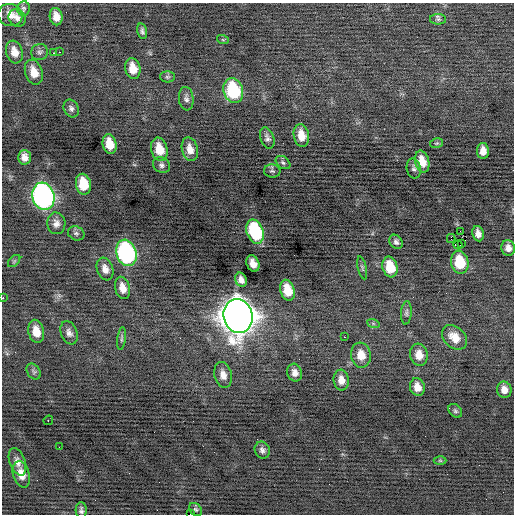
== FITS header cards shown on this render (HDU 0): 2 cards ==
NAXIS1  =                  512 / Axis length
NAXIS2  =                  512 / Axis length

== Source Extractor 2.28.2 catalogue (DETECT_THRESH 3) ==
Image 512 x 512 px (HDU 0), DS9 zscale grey, 1 PNG px = 1 image px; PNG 516 x 516 px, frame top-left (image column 1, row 512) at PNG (2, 3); each listed source drawn as its Kron ellipse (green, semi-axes under 4 px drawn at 4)
Background -0.117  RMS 0.72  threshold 2.17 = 3 sigma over >= 5 px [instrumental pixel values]
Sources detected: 79; all 79 listed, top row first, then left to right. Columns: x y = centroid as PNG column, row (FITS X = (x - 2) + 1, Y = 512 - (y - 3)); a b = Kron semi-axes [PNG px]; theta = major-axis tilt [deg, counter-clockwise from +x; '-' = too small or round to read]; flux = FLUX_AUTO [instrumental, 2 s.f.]
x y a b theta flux
23 8 7 6 - 100
10 15 12 11 - 410
56 17 9 6 -79 400
17 18 9 8 - 230
438 19 8 5 0 110
142 31 8 5 -77 140
223 40 6 4 -19 62
14 52 11 8 -72 450
40 52 8 8 - 140
59 52 2 2 - 200
54 53 3 2 - 310
133 68 10 7 -77 620
34 72 13 8 -72 610
167 77 7 5 -1 100
233 90 13 9 -74 3300
186 99 12 7 -84 190
71 108 9 7 -62 170
301 135 11 7 -80 610
267 138 11 6 -69 180
437 143 7 4 11 84
110 144 10 7 -76 730
159 149 12 8 -75 850
190 149 12 8 -76 440
483 151 8 6 -89 390
24 157 7 6 - 320
422 162 11 7 -76 660
283 163 8 5 -37 120
161 165 9 7 -31 160
414 168 10 7 -78 150
272 171 8 6 -3 120
83 184 10 7 -79 1200
43 196 14 11 -73 16000
56 223 11 9 -85 280
460 231 2 2 - 12000
255 232 12 8 -72 4600
76 233 8 7 - 130
478 234 8 5 -78 290
451 238 4 2 - 290
396 242 8 6 -52 150
461 244 3 2 - 250
458 245 4 2 - 450
508 248 8 7 - 300
126 253 13 10 -74 9000
14 261 7 4 45 75
460 262 11 8 -78 1600
253 264 8 6 -67 380
390 267 10 7 -74 1100
362 268 12 4 -77 100
105 269 11 8 -71 360
241 280 7 5 -66 270
123 288 11 7 -76 420
287 290 10 7 -74 890
3 298 3 2 - 350
406 313 12 5 85 130
238 316 17 14 -75 88000
373 323 6 4 -20 71
36 331 12 7 -77 590
69 333 12 8 -70 240
344 337 2 2 - 270
454 337 14 10 -44 640
121 339 11 4 83 100
361 355 12 10 -82 640
419 355 11 9 -80 530
34 372 8 6 -54 120
295 373 9 7 -75 270
223 375 13 8 -77 380
341 380 10 7 -84 390
417 387 9 7 -75 430
504 390 8 7 - 360
455 411 8 5 -46 110
48 420 5 3 - 580
59 447 2 2 - 41
262 450 9 7 -60 200
440 461 6 4 -1 66
17 462 14 7 -70 340
21 474 13 8 -73 530
195 509 7 5 -43 100
81 510 8 5 -88 150
190 514 3 2 - 1200
At the frame edge (FLAGS 8, measured only in part): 2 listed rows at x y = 3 298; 190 514